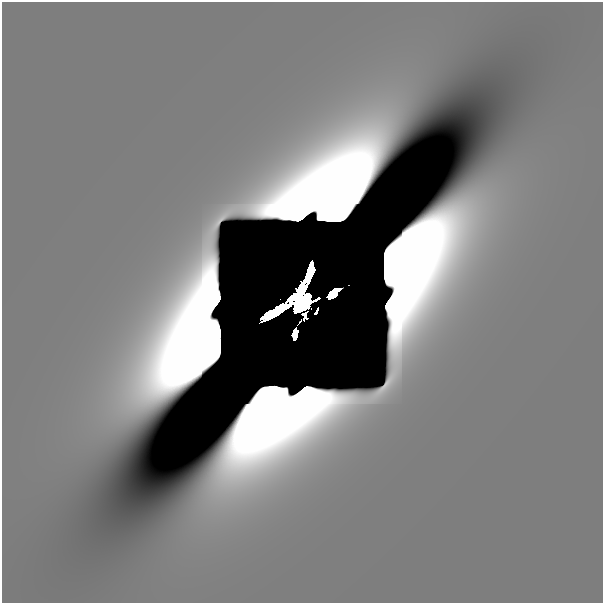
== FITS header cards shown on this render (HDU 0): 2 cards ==
NAXIS1  =                  601
NAXIS2  =                  601

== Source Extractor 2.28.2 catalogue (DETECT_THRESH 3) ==
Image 601 x 601 px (HDU 0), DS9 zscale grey, 1 PNG px = 1 image px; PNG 605 x 605 px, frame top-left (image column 1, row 601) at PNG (2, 2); no overlay
Background 1.05e-13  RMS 1.1e-13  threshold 3.42e-13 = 3 sigma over >= 5 px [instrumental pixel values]
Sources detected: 11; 8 with non-positive FLUX_AUTO (blend fragments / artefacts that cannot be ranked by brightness) are not listed; the other 3 listed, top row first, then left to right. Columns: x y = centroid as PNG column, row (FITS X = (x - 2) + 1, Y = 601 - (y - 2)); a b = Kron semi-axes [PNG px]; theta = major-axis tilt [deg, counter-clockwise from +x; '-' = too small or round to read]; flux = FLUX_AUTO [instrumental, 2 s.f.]
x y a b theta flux
302 303 13 8 48 1.1e+01
316 312 6 2 56 9.5e-09
8 598 33 19 -24 1.8e-10
At the frame edge (FLAGS 8, measured only in part): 1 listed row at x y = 8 598
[8 non-positive-flux detections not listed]